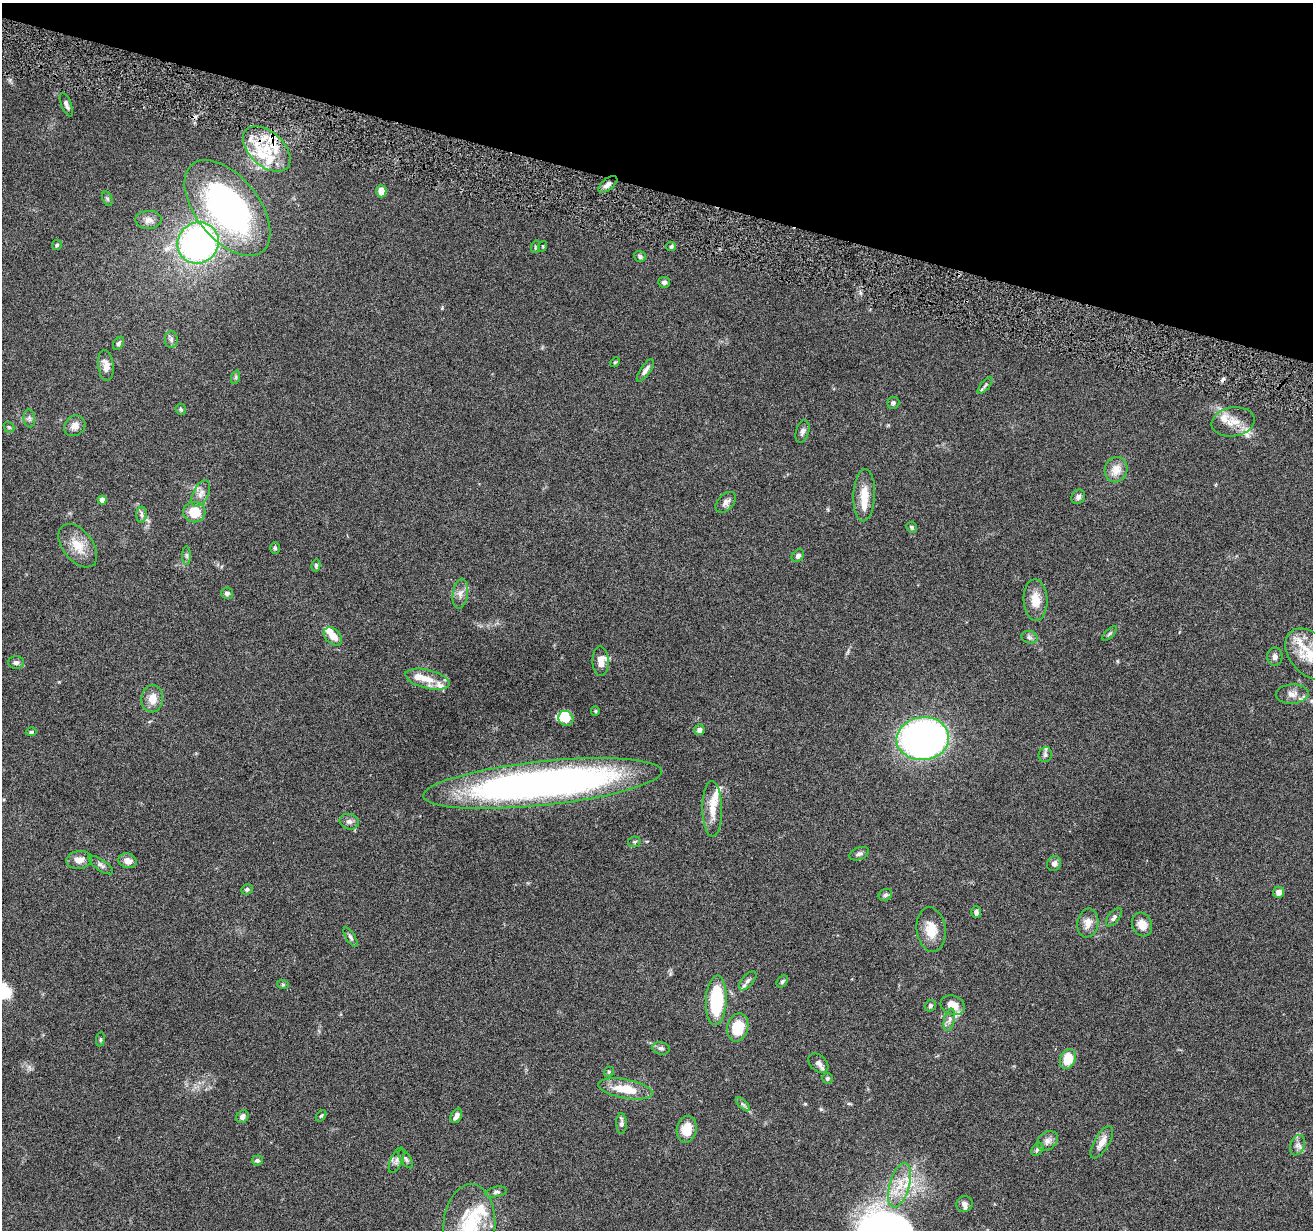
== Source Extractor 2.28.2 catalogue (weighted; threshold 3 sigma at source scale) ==
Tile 2 of 4 x 4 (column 2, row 1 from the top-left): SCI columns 1313-2623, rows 3941-5168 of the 5244 x 5296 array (HDU 1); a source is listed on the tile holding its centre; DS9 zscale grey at full resolution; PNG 1315 x 1232 px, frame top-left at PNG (2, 3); each listed source drawn as its Kron ellipse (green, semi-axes under 4 px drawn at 4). Shown black and unused: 15% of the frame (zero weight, under 4 of 8 exposures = <1% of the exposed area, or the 3 px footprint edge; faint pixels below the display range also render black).
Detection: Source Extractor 2.28.2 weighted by HDU 2 'WHT'; one run over the whole footprint, this tile lists its part. Background 0.0779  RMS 0.0044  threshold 0.0181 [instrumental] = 3 sigma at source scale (4.09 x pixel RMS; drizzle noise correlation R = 1.36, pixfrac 0.8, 0.05/0.05 arcsec/px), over >= 5 px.
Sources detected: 129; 1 inside a brighter object's white glare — neither listed nor drawn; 17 inside a brighter listed object's ellipse — not listed separately; the other 111 listed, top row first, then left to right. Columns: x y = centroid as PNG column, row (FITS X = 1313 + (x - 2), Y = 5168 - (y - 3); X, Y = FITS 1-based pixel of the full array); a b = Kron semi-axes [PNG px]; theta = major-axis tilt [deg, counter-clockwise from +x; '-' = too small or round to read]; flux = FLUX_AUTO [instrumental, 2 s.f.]
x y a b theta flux
66 105 12 5 -68 1.4
267 149 28 17 -42 17
608 184 11 5 39 1.9
381 191 6 5 - 4.4
107 199 7 4 -70 0.76
227 208 56 31 -51 110
148 220 13 9 1 2.4
198 243 21 20 - 130
57 245 5 5 - 0.72
543 246 5 3 - 0.42
535 247 6 4 72 0.48
671 247 5 4 - 0.66
640 256 6 5 - 1
664 282 6 5 - 1.3
171 339 8 6 90 1.2
119 343 7 4 57 0.87
615 362 5 4 - 0.49
106 366 15 7 -83 3.1
645 370 13 5 56 1.8
236 377 7 4 71 0.66
985 385 10 3 51 0.75
893 403 6 6 - 0.9
181 409 6 5 - 0.66
29 418 9 5 -84 1.1
1233 422 21 14 9 6.3
75 426 11 9 42 3
9 427 6 4 -43 0.62
802 431 11 6 74 1.4
1116 470 13 11 69 4.6
201 494 14 7 65 2.7
864 495 26 11 87 7
1078 497 7 6 - 1.3
102 500 4 4 - 3.5
726 502 12 7 46 1.9
194 512 11 10 - 8.8
141 515 8 5 85 1
912 527 6 5 - 0.77
78 546 25 15 -52 8
275 548 6 5 - 0.61
187 556 9 4 -89 0.93
798 556 7 5 46 1.3
316 565 6 4 77 0.58
227 593 6 6 - 1.3
460 594 15 7 82 2.6
1035 600 20 12 -88 6.8
1110 633 9 4 45 0.73
333 636 10 7 -44 4.1
1029 637 8 6 -16 1.1
1310 654 29 20 -48 11
1275 657 9 7 88 1.6
601 661 15 8 -88 3.8
16 662 8 6 -1 1.2
427 679 22 9 -14 6.2
1292 694 16 9 2 3.1
152 699 14 11 82 4.7
595 711 5 4 - 0.45
566 718 8 7 - 6.2
699 730 5 5 - 1.6
31 732 5 3 - 0.65
923 739 26 21 7 200
1045 755 7 6 - 1
542 783 120 22 6 240
712 809 28 10 -89 6.4
349 822 10 7 -14 1.6
634 842 6 5 - 0.7
859 854 10 6 21 1.2
79 860 13 9 7 3.6
128 861 9 7 -20 3
1054 863 8 6 62 1.5
101 865 14 5 -34 1.4
247 889 6 5 - 0.85
1279 892 5 5 - 2.6
885 895 7 5 31 0.92
976 912 6 5 - 1.1
1114 917 11 5 51 1.3
1088 923 14 10 80 3.7
1142 925 12 9 -65 4.1
931 930 22 14 -81 7.5
351 937 11 4 -57 1.1
748 981 11 5 49 1.6
782 981 7 4 49 0.76
283 985 6 4 -18 0.49
716 1000 25 10 87 30
953 1005 12 9 -19 5.1
930 1006 6 5 - 0.81
949 1020 11 5 78 1.7
738 1027 14 10 76 12
100 1039 7 3 82 0.56
661 1048 9 6 -16 1.1
1068 1059 10 7 68 9.6
818 1063 11 8 -43 1.9
609 1072 5 4 - 0.56
827 1078 5 5 - 0.75
625 1089 27 9 -10 11
743 1104 9 3 -45 0.89
321 1116 6 4 52 0.58
456 1116 8 5 62 2.2
242 1117 7 5 48 1.6
621 1123 10 5 -90 1.4
687 1129 13 10 79 7.1
1047 1141 11 8 39 2
1102 1142 18 7 60 3.9
1297 1145 10 7 69 1.9
1037 1149 7 5 50 0.83
406 1159 11 5 -56 1.1
257 1160 6 5 - 0.89
396 1160 13 6 66 1.6
900 1185 23 10 74 7.6
496 1192 11 5 11 1.1
965 1204 8 8 - 1.6
469 1226 41 26 86 26
Overlapping masked pixels (flux is a lower limit): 2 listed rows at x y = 267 149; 227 208
Isophote crosses this tile's border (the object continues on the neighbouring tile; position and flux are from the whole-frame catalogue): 2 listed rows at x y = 1310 654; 469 1226